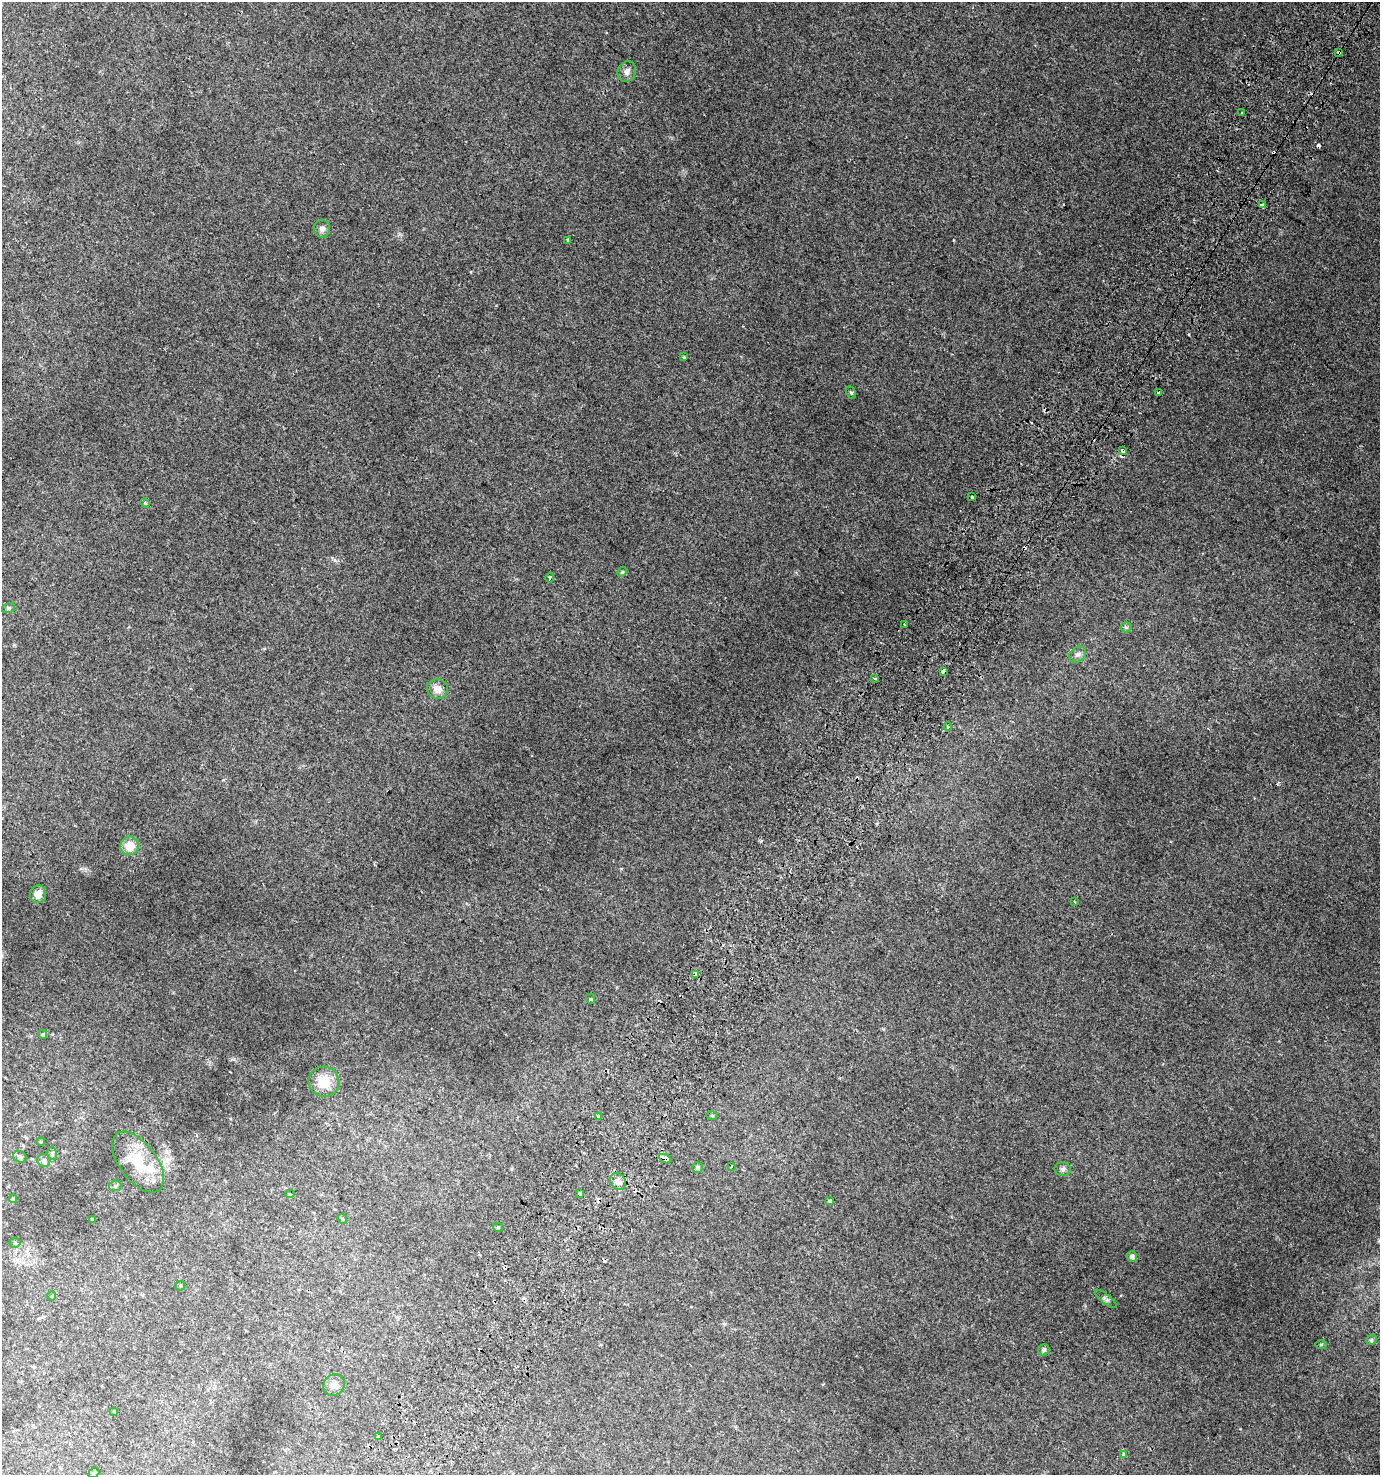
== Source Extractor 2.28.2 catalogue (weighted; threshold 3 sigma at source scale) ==
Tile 10 of 4 x 4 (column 2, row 3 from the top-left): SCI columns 1692-3069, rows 1537-3009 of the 6069 x 6006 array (HDU 1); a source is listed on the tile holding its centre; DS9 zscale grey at full resolution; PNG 1382 x 1477 px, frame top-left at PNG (2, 2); each listed source drawn as its Kron ellipse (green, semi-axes under 4 px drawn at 4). Shown black and unused: <1% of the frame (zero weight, under 2 of 3 exposures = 3% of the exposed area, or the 3 px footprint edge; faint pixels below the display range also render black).
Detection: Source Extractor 2.28.2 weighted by HDU 2 'WHT'; one run over the whole footprint, this tile lists its part. Background 0.00528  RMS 0.0045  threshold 0.0203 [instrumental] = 3 sigma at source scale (4.5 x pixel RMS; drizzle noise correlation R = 1.50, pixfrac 1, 0.0396/0.0396 arcsec/px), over >= 5 px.
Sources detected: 75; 12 cosmic-ray / hot-pixel residue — neither listed nor drawn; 1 inside a brighter listed object's ellipse — not listed separately; the other 62 listed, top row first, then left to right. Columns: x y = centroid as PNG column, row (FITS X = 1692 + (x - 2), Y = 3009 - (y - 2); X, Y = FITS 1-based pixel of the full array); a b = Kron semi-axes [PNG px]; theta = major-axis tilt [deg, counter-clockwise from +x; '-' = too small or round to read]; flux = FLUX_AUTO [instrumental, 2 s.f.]
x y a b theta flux
1339 53 4 3 - 2.3
627 72 10 9 - 2.3
1242 113 3 3 - 1.9
1262 205 4 3 - 2.6
322 229 8 8 - 1.7
568 240 3 3 - 1.2
684 357 4 4 - 0.37
851 393 6 4 -62 0.67
1159 393 4 3 - 4
1123 451 4 3 - 3.1
972 497 3 3 - 1.6
145 503 5 4 - 0.45
622 572 5 4 - 0.48
550 578 5 3 - 0.94
8 608 6 5 - 0.78
904 624 3 2 - 0.5
1126 627 5 5 - 0.69
1078 654 9 7 42 1.5
943 671 4 3 - 6.8
875 678 3 3 - 0.8
437 689 11 10 - 3.4
948 727 4 3 - 0.81
130 846 9 9 - 7
38 894 9 8 - 2.9
1074 902 3 2 - 0.49
696 974 4 3 - 12
591 999 5 3 - 0.37
43 1035 4 4 - 0.69
324 1082 15 15 - 8.3
598 1116 3 3 - 1.4
712 1116 5 3 - 0.42
41 1142 4 4 - 0.5
52 1153 6 5 - 0.75
20 1157 7 5 -27 0.9
665 1159 7 4 -24 22
44 1160 7 6 - 1.2
138 1162 35 18 -53 16
731 1166 3 2 - 0.81
698 1167 5 5 - 1.1
1063 1169 8 7 - 1.3
618 1181 9 7 -53 2.9
115 1186 6 5 - 0.73
290 1194 5 4 - 0.41
580 1194 3 3 - 2.7
13 1199 4 4 - 0.42
830 1201 3 3 - 2.4
92 1219 3 3 - 0.53
342 1219 5 4 - 0.51
498 1227 5 4 - 0.46
15 1243 5 5 - 0.62
1132 1257 5 5 - 1.3
180 1286 5 5 - 0.5
52 1296 5 3 - 0.33
1106 1299 13 4 -39 1
1371 1340 5 5 - 0.77
1321 1344 6 4 1 0.43
1044 1350 6 5 - 1.1
334 1385 11 10 - 2.5
114 1411 3 3 - 0.3
378 1436 3 3 - 2.6
1123 1455 3 3 - 72
94 1473 6 4 39 0.64
Overlapping masked pixels (flux is a lower limit): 5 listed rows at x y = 1339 53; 1123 451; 943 671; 696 974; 665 1159